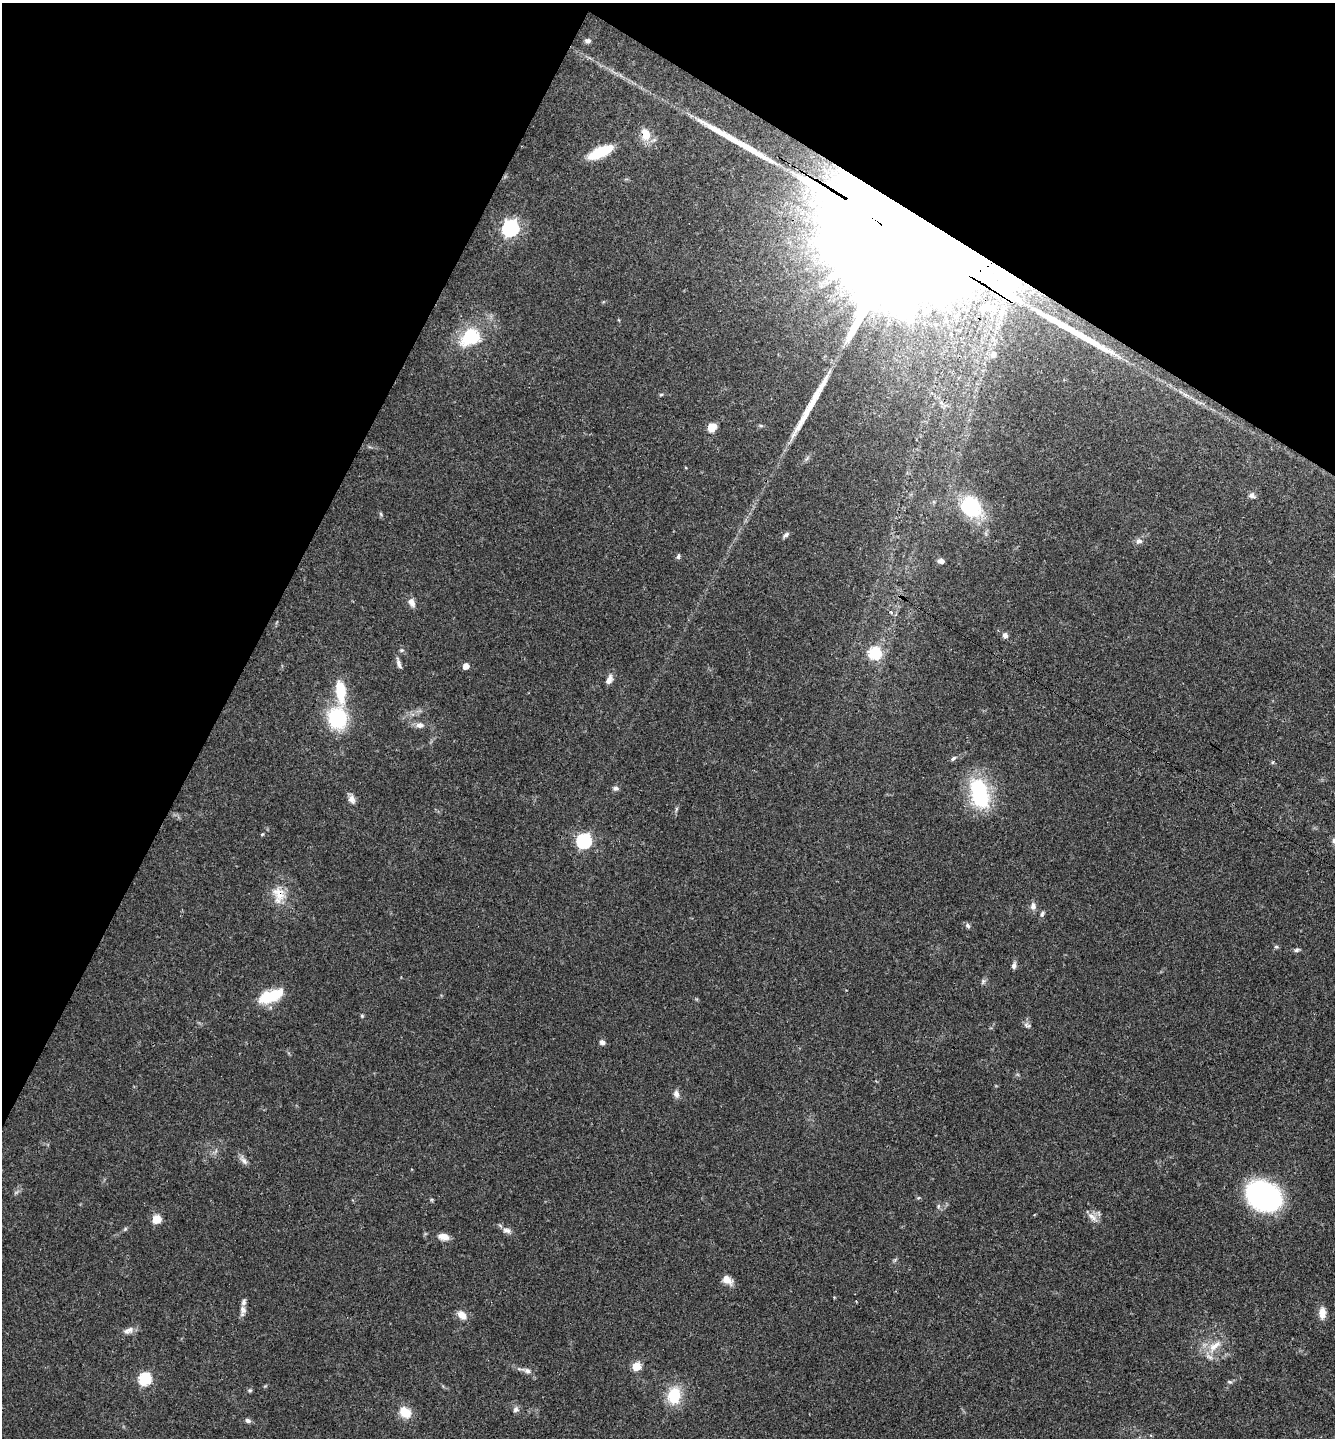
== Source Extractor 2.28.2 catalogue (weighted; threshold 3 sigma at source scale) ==
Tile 2 of 4 x 4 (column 2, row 1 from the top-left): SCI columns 1487-2819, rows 4318-5753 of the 5772 x 5764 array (HDU 1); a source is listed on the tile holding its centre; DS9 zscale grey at full resolution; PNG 1337 x 1440 px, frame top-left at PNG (2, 3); no overlay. Shown black and unused: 27% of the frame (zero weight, under 3 of 4 exposures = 1% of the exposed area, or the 3 px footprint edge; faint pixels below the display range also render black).
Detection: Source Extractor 2.28.2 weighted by HDU 2 'WHT'; one run over the whole footprint, this tile lists its part. Background 0.0626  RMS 0.0045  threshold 0.0201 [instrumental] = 3 sigma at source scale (4.5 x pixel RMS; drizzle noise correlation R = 1.50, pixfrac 1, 0.05/0.05 arcsec/px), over >= 5 px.
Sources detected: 81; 2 long thin detections or spike segments (spike, bleed or trail) — not listed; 2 inside a brighter listed object's ellipse — not listed separately; the other 77 listed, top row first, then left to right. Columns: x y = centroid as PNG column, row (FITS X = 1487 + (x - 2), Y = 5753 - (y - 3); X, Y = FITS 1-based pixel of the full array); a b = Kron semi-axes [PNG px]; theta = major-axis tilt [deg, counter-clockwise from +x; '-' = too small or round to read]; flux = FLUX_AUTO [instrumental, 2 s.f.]
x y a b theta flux
588 41 7 6 - 1.5
646 134 16 11 -73 6.3
600 152 19 7 24 24
510 228 7 7 - 140
905 237 111 22 -32 73000
984 308 8 6 34 2.2
470 337 27 20 34 22
993 354 9 8 - 2.5
661 395 6 4 2 0.54
761 426 6 4 -1 0.65
711 427 8 7 - 6.5
807 458 9 4 54 1.1
686 468 4 3 - 0.37
1252 495 9 6 -20 1.6
971 507 26 20 -46 30
381 514 6 4 -71 0.65
786 535 10 5 38 1.2
1139 541 9 8 - 1.7
678 556 8 4 79 0.89
941 561 7 5 -13 1.6
411 602 12 8 -55 2.8
891 612 4 4 - 0.55
1005 635 7 7 - 1.7
874 653 6 6 - 47
399 663 15 5 -72 1.7
466 666 5 4 - 4.4
609 680 13 7 66 2.6
340 691 29 11 -84 14
337 718 22 19 -82 31
420 725 10 8 -4 2.5
953 759 9 4 38 1
616 788 8 6 -6 1.2
979 793 37 20 -74 36
352 799 13 8 -75 2.5
676 809 9 3 77 0.79
262 834 5 4 - 0.48
584 841 7 6 - 84
1334 841 8 8 - 1.7
279 895 24 18 -82 9.3
1033 906 10 8 88 2.1
1042 914 9 5 62 1
968 925 7 5 -62 1
1276 947 5 5 - 0.7
1296 950 7 6 - 1.1
1014 965 9 6 77 1.5
983 981 7 6 - 0.96
271 996 28 12 19 16
362 1016 5 5 - 0.54
1027 1025 11 5 -17 1.1
602 1042 7 6 - 1.7
676 1094 10 7 -75 2.2
244 1160 14 7 -54 2.1
1264 1196 25 19 -27 120
918 1198 6 3 18 0.48
938 1206 6 4 89 0.81
1092 1217 17 7 -41 3
156 1219 5 5 - 16
125 1229 6 4 46 0.65
507 1230 11 7 -8 2.1
443 1237 12 7 -10 3.6
895 1260 7 4 53 0.71
727 1280 14 9 -37 3.6
834 1297 4 3 - 0.37
243 1310 12 8 -79 2.1
1322 1313 13 7 -90 4.3
462 1315 11 7 -42 4.3
128 1330 16 8 22 2.8
1214 1346 24 10 42 7.1
636 1366 5 5 - 16
527 1371 14 7 -20 2.3
145 1379 6 6 - 51
1229 1382 7 4 -19 0.76
250 1390 6 5 - 0.72
674 1396 21 16 85 14
516 1409 8 7 - 1.5
405 1412 13 10 -43 9
248 1420 7 6 - 1.3
Overlapping masked pixels (flux is a lower limit): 3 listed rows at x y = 646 134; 905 237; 279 895
Isophote crosses this tile's border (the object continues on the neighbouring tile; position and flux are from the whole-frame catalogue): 1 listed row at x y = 1334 841